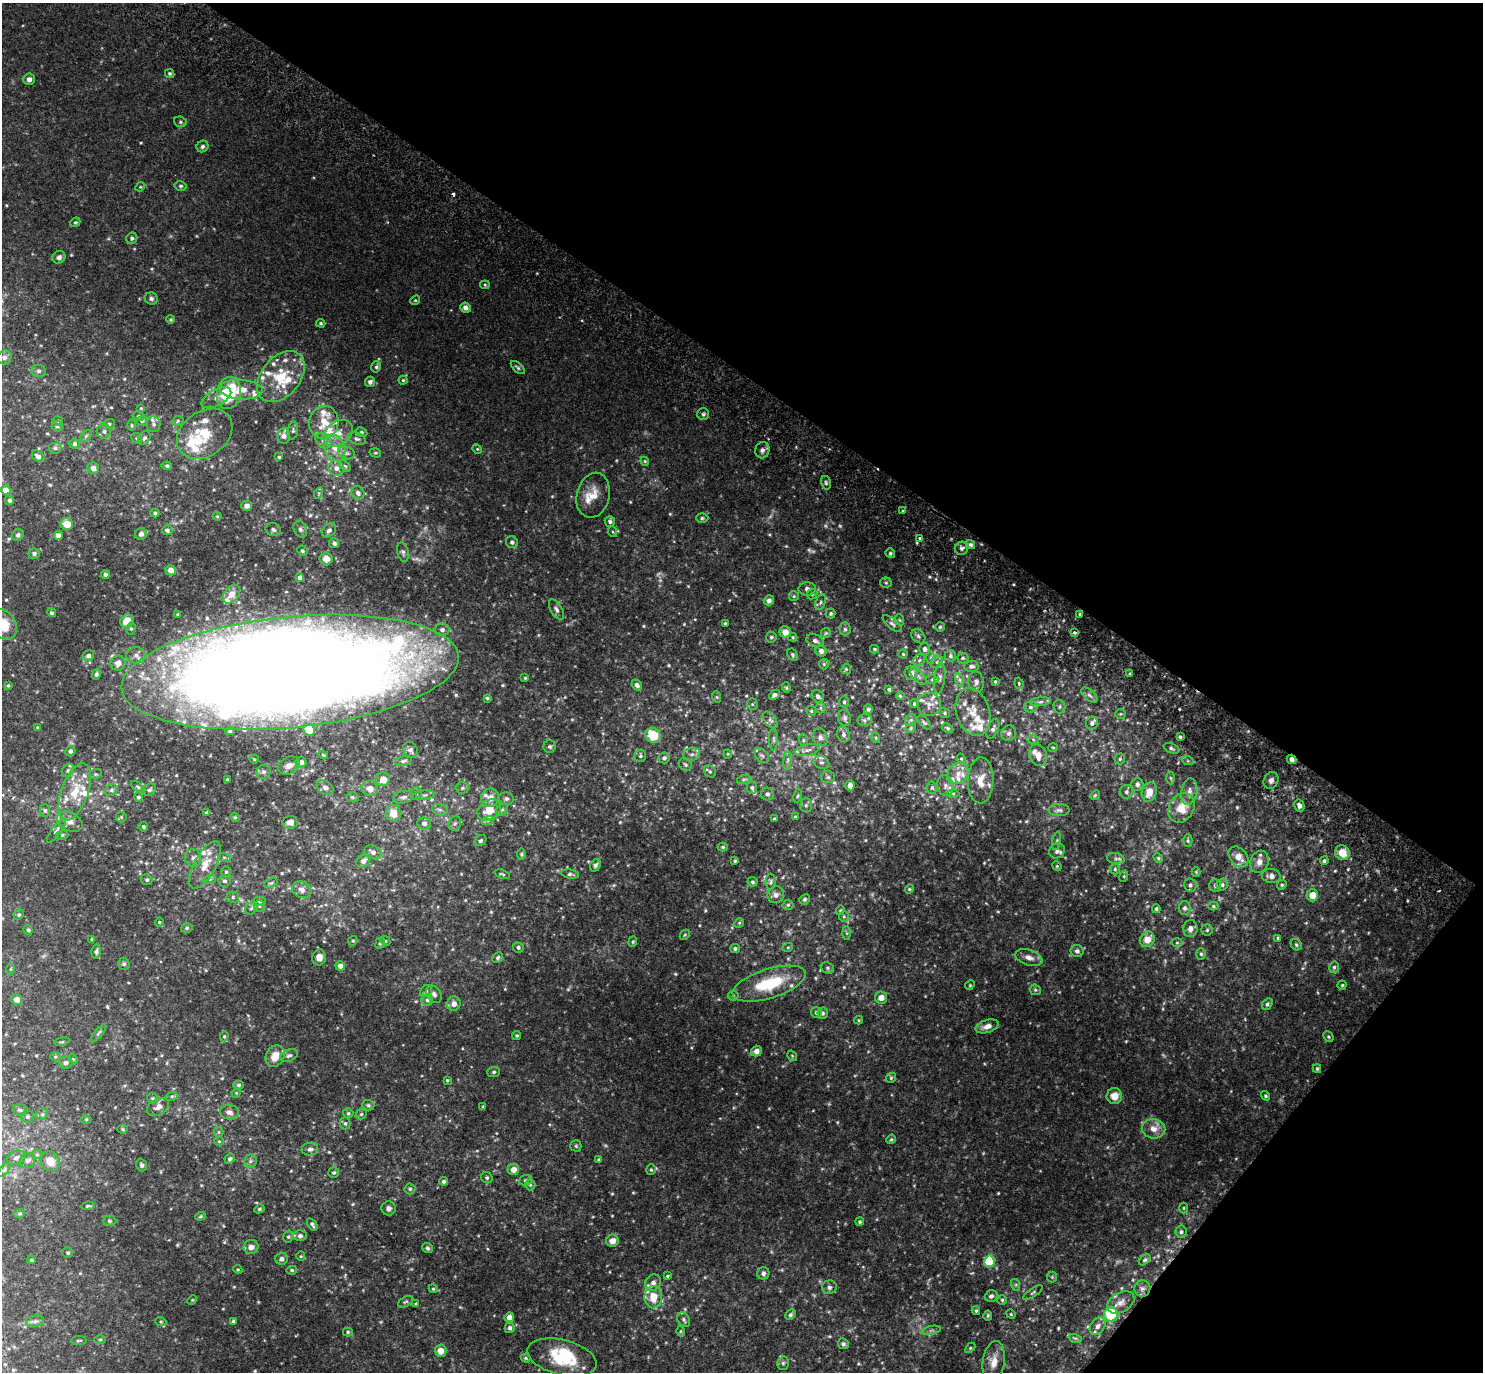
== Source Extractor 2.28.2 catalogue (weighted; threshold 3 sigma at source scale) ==
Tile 8 of 4 x 4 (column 4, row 2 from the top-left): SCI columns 4482-5962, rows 2945-4314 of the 6001 x 6026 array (HDU 1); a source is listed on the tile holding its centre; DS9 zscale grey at full resolution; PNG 1485 x 1374 px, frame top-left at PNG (2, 3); each listed source drawn as its Kron ellipse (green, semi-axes under 4 px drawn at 4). Shown black and unused: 33% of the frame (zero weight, under 2 of 3 exposures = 3% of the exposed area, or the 3 px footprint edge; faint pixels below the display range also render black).
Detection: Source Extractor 2.28.2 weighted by HDU 2 'WHT'; one run over the whole footprint, this tile lists its part. Background 0.115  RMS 0.0076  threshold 0.0342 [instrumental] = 3 sigma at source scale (4.5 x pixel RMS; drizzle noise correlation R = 1.50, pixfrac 1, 0.05/0.05 arcsec/px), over >= 5 px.
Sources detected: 641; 7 too faint to see at this stretch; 1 inside a brighter object's white glare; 3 cosmic-ray / hot-pixel residue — neither listed nor drawn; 52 inside a brighter listed object's ellipse — not listed separately; of the other 578, all 500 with FLUX_AUTO >= 0.732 (the completeness limit of this list) listed and drawn (78 fainter detections not listed), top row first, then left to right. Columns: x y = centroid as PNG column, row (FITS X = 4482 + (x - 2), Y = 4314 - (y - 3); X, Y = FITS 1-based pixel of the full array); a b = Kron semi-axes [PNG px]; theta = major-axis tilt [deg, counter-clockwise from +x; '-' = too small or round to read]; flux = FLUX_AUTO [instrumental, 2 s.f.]
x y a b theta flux
170 73 5 4 - 1.2
29 79 5 5 - 2.7
180 122 6 5 - 1.3
202 146 6 5 - 1.7
181 186 6 4 -13 1.2
140 187 5 4 - 0.82
75 222 5 4 - 0.99
132 238 6 5 - 1.5
59 257 7 6 - 2.2
485 285 4 4 - 0.81
151 299 6 6 - 1.9
415 300 5 4 - 0.89
465 308 5 5 - 3
171 319 4 4 - 0.89
321 323 5 3 - 0.83
4 357 7 6 - 2
376 367 6 4 75 1.3
518 368 8 4 -42 1.3
38 371 7 6 - 1.8
281 377 29 19 50 25
403 380 4 4 - 0.95
370 382 5 5 - 2.1
241 390 21 9 -4 12
229 393 16 12 81 29
216 398 16 8 28 4.3
141 408 4 4 - 0.79
703 414 6 6 - 1.6
138 416 6 5 - 1.2
58 421 5 4 - 0.94
142 421 6 5 - 1.3
178 421 6 4 25 1.1
324 422 16 14 78 15
109 424 6 5 - 1.2
154 424 8 6 -84 2.4
132 425 5 3 - 0.91
57 426 5 5 - 1.4
293 430 9 5 81 1.4
104 431 7 7 - 2.3
361 432 6 4 -28 1.1
338 433 16 11 37 9.3
205 434 30 22 35 26
86 436 7 4 45 1.2
284 436 8 6 87 3.1
137 438 6 5 - 1
144 438 7 5 59 1.6
357 439 9 5 -20 1.8
323 441 8 6 -46 3.2
74 444 5 5 - 2
55 448 7 6 - 1.7
334 448 14 10 -65 9.1
477 449 5 4 - 0.83
762 450 8 7 - 2.7
346 453 8 6 -17 2.3
375 453 6 4 -18 0.93
38 456 7 5 -32 2.6
279 457 3 3 - 0.86
645 461 4 4 - 0.77
167 466 5 4 - 1.2
345 466 7 4 -45 1.1
93 468 6 5 - 3.2
336 468 8 7 - 3.6
826 483 7 5 -75 1.4
6 490 5 4 - 8.6
319 493 6 3 72 0.81
358 493 7 6 - 2.8
593 495 23 16 76 11
9 500 5 4 - 1.3
247 506 5 5 - 3.5
903 511 3 2 - 1.3
155 513 4 4 - 1.1
217 516 4 4 - 0.78
702 518 6 5 - 1.1
610 521 5 5 - 1.9
67 524 6 6 - 10
300 529 9 6 -68 2.1
167 530 5 5 - 1.7
273 530 7 6 - 2.3
329 530 8 6 45 2.1
613 532 5 3 - 0.82
141 534 6 5 - 2.2
18 535 6 5 - 1.5
58 535 4 4 - 4
920 538 3 3 - 1.7
512 542 6 5 - 1.7
334 543 5 5 - 1.9
970 544 5 4 - 1.7
961 548 7 6 - 2
302 551 5 5 - 1.5
403 552 10 5 -75 2
34 553 5 5 - 1.5
890 553 5 4 - 1.2
326 559 6 6 - 6.1
171 570 5 5 - 4.4
105 575 4 4 - 2
300 578 4 4 - 2
886 583 5 5 - 1.3
807 589 9 6 3 2.6
231 594 10 7 51 3.3
812 594 5 4 - 1
794 596 5 4 - 0.91
769 600 5 5 - 2.2
821 602 8 5 67 1.7
556 609 11 5 -59 2.4
52 613 5 4 - 1.2
831 613 5 5 - 1.2
178 614 3 3 - 0.93
1080 614 4 4 - 1.2
900 620 6 3 -70 0.91
127 621 7 6 - 12
725 623 3 3 - 0.9
3 624 16 12 -57 14
892 624 11 5 -39 2.2
940 627 5 5 - 1
131 628 6 5 - 1.3
845 629 6 5 - 1.6
442 630 7 6 - 2.5
785 632 6 6 - 5.4
826 633 5 5 - 0.98
1075 633 4 3 - 1.7
918 636 8 6 -46 1.8
771 637 5 5 - 1.3
793 637 5 4 - 0.94
815 641 9 6 -21 2.4
874 649 4 3 - 0.96
925 649 6 5 - 2.3
821 651 6 5 - 2.7
903 654 4 4 - 0.86
136 655 9 8 - 3.9
793 655 6 5 - 1.3
88 656 6 5 - 2.4
951 656 5 5 - 1.6
931 658 6 4 -90 1.2
963 658 5 5 - 1.2
919 660 6 5 - 1.6
937 662 7 5 45 1.8
118 663 8 7 - 4.7
824 664 5 5 - 1
971 666 7 5 3 2.4
846 669 5 4 - 1.1
290 672 169 55 6 1900
911 673 7 6 - 4.3
96 674 5 4 - 1.5
1130 674 4 3 - 1.3
918 676 10 5 -47 2.4
525 678 3 3 - 0.8
940 678 15 5 82 3.1
932 679 6 4 1 1.2
960 680 7 4 -71 1.5
995 681 4 3 - 0.84
976 682 10 8 -80 2.9
1019 683 6 4 -71 0.94
637 685 6 4 -48 2.3
8 686 4 3 - 0.9
786 688 5 4 - 0.99
889 689 3 3 - 1.3
774 695 6 4 43 2.2
1089 695 10 5 -42 2.1
818 696 7 5 -42 2.2
900 696 4 3 - 0.77
717 697 6 3 -71 0.77
487 698 4 3 - 1.1
844 702 5 4 - 1.1
1040 702 10 4 5 1.9
752 704 5 5 - 1.1
914 704 4 4 - 1
929 704 12 11 - 5.4
1030 707 7 5 1 1.7
1059 707 7 6 - 1.5
820 708 5 5 - 1.2
868 709 5 4 - 1.4
811 711 5 4 - 1
973 712 24 16 -72 13
945 713 5 4 - 1
1120 714 5 4 - 0.85
845 718 8 6 -81 2
770 720 9 5 -51 2.5
864 720 7 6 - 1.9
911 720 6 5 - 1.3
924 723 9 4 -48 1.3
1092 723 6 6 - 2
37 728 4 4 - 0.96
911 728 5 3 - 0.9
948 728 6 4 -27 1.2
993 729 10 5 67 2.3
309 730 6 5 - 12
230 731 4 4 - 1
1009 733 8 7 - 2.5
653 735 8 7 - 18
843 735 8 6 -69 2.6
820 737 9 7 -68 3.1
1180 737 4 4 - 1.1
876 738 5 3 - 0.82
774 739 11 4 -90 1.9
1033 739 6 4 -20 1
803 740 6 4 -72 0.99
550 747 6 6 - 1.5
1053 747 5 3 - 0.75
1171 748 8 5 -21 1.5
410 750 8 7 - 2.6
807 750 13 5 13 3.3
70 751 5 5 - 2
692 754 8 6 13 3
728 754 4 4 - 0.73
323 755 5 3 - 0.83
762 755 9 6 -47 2
1038 755 11 8 -66 7.3
640 756 6 5 - 1.3
664 758 6 5 - 1.9
254 759 4 4 - 0.86
961 759 5 4 - 0.87
1120 759 5 5 - 1.3
1292 759 5 4 - 2.8
787 760 8 4 81 1.7
403 761 9 5 13 1.6
1188 761 6 4 -18 0.89
301 762 5 5 - 3.5
821 762 8 6 -25 2.5
289 765 11 8 26 4.9
685 765 7 5 -39 1.5
68 770 7 5 57 1.6
263 772 7 7 - 2.3
710 772 7 5 -43 1.3
958 773 12 10 44 6.5
95 774 6 5 - 1.1
828 777 7 6 - 1.7
1171 778 6 4 -88 0.98
383 779 7 7 - 5.7
744 779 7 4 19 1.3
227 780 3 3 - 1.3
981 780 23 13 88 11
1271 780 8 7 - 3
1137 784 6 6 - 2.3
850 785 5 4 - 4
945 785 10 8 -75 3.9
138 787 8 4 -36 1.3
752 787 6 5 - 1.5
325 788 9 6 -33 3
370 788 8 7 - 5.3
462 788 7 5 3 1.7
932 788 6 5 - 1.3
111 790 6 5 - 1.4
149 790 7 5 33 1.9
75 792 30 13 70 21
1126 792 7 6 - 2.1
1149 792 10 7 70 8.3
1189 792 13 8 80 4.9
416 793 6 5 - 1.5
767 794 6 6 - 2.2
953 794 6 4 0 1.1
425 795 9 4 6 2
1095 795 5 4 - 0.97
798 796 7 3 81 1
138 797 4 4 - 1.7
352 797 6 5 - 1.2
404 797 10 6 12 2.6
490 798 9 8 - 5.9
506 799 7 6 - 2.2
806 805 7 6 - 1.7
1299 806 6 5 - 2.8
1181 808 15 12 59 14
45 810 6 5 - 1.7
440 810 8 5 -17 2.1
489 810 12 9 31 11
502 810 6 5 - 1.3
1059 810 10 6 0 2.6
207 812 4 3 - 0.93
393 813 8 7 - 8.3
121 817 5 5 - 1.1
235 817 5 4 - 0.9
795 817 4 4 - 1.5
774 819 4 3 - 0.76
488 820 6 4 19 1.3
70 822 14 9 -27 5.4
290 822 8 6 2 3.8
424 823 7 6 - 2.6
455 823 7 6 - 1.9
143 827 5 4 - 1.2
56 830 15 5 53 2.6
62 835 6 4 16 1.3
480 841 6 5 - 1.6
1057 841 9 3 79 1.2
1188 841 6 4 89 1.1
723 847 5 4 - 1
1057 851 8 7 - 2.2
373 852 8 6 -27 2.8
1342 853 8 7 - 12
521 854 5 4 - 0.99
224 857 6 4 -18 1.1
1238 857 11 8 -47 7.6
193 858 9 8 - 3.1
1158 858 5 4 - 1
1116 859 9 5 -10 1.9
363 861 8 6 41 3.3
735 861 3 3 - 0.92
1324 861 4 4 - 1.5
1259 862 11 9 69 5
205 865 26 11 61 13
595 865 7 5 58 1.9
1057 866 5 4 - 0.83
1115 869 5 5 - 1.2
226 872 6 5 - 1.3
1196 872 4 4 - 0.77
502 874 8 3 -20 0.98
570 874 9 4 -9 1.5
1124 876 6 3 72 0.86
1271 876 9 7 -7 3.3
210 879 6 4 18 1.1
147 880 6 5 - 1.3
225 881 6 6 - 2
752 882 5 5 - 1.4
771 882 8 5 -86 1.3
271 883 7 4 23 1.2
1190 885 6 6 - 2.1
1215 885 6 6 - 1.6
1222 885 6 5 - 1.7
1282 885 5 4 - 0.98
909 889 4 4 - 0.75
302 890 10 8 -27 4
776 895 8 8 - 3.5
1312 895 6 6 - 7.4
233 897 6 5 - 1.5
805 899 5 5 - 1.4
260 901 6 5 - 1.5
788 905 5 5 - 1.2
259 906 6 5 - 1.3
1213 906 5 4 - 1
251 908 7 5 45 1.7
1184 908 7 6 - 2.2
1156 909 4 4 - 1.4
840 910 5 4 - 0.8
19 915 5 4 - 1.1
844 916 5 4 - 0.99
159 922 5 4 - 0.86
739 923 5 4 - 0.88
187 928 6 4 18 1.3
1190 929 8 7 - 4
28 930 5 4 - 1.2
1207 930 5 5 - 1.1
847 933 6 4 -89 1.2
685 935 5 3 - 0.73
1278 938 4 4 - 0.98
92 939 4 3 - 0.73
1147 939 8 7 - 8.4
353 941 5 4 - 0.91
385 941 5 4 - 0.89
633 942 5 4 - 0.88
380 943 6 4 66 1.1
1177 943 5 3 - 0.81
1296 945 6 5 - 1.2
518 947 5 5 - 1.8
788 947 5 3 - 0.78
735 948 4 4 - 1.3
96 951 7 4 84 1.7
1077 951 6 6 - 1.9
1201 954 5 5 - 1.3
319 957 8 7 - 5.6
1029 957 14 8 -18 4.5
498 958 5 5 - 1.5
124 964 6 5 - 1.4
340 966 5 4 - 3.8
1334 967 6 4 76 1.4
827 968 7 5 -23 1.4
11 969 5 3 - 0.76
769 984 38 14 17 35
970 985 5 4 - 0.85
1342 985 4 4 - 0.85
1035 990 6 5 - 1.1
426 991 6 5 - 1.5
434 994 9 7 -56 2.8
733 996 5 5 - 1.1
881 998 6 6 - 5.6
17 999 5 5 - 4.1
427 1000 6 5 - 1.6
454 1004 7 6 - 3.7
1267 1004 6 5 - 1.6
816 1013 5 5 - 1.8
823 1013 6 5 - 1.4
859 1020 4 4 - 0.8
987 1026 12 6 17 4.2
98 1033 11 4 50 1.5
517 1035 4 4 - 0.98
224 1036 5 4 - 0.84
1328 1037 6 4 -46 0.98
62 1042 8 3 12 0.89
756 1051 5 5 - 3.6
289 1055 9 6 22 2.2
275 1056 11 9 58 8.9
792 1056 6 4 -57 0.76
55 1057 5 4 - 0.88
73 1059 5 4 - 0.94
66 1063 7 6 - 2.5
1317 1069 4 3 - 0.97
494 1072 6 5 - 1.3
891 1078 5 4 - 1.1
447 1080 4 3 - 0.75
239 1085 5 4 - 1.4
236 1093 5 4 - 0.74
172 1096 6 4 18 1.1
1114 1096 8 7 - 7.6
1265 1096 5 4 - 1.1
153 1098 6 5 - 1.2
368 1105 6 5 - 1.3
483 1106 4 3 - 0.79
158 1107 12 8 29 4.4
20 1110 7 5 -13 1.6
229 1112 9 7 -2 3.2
348 1113 5 5 - 1.1
42 1114 6 5 - 1.5
361 1114 6 5 - 1.1
28 1117 6 6 - 1.7
86 1120 5 3 - 0.76
345 1123 6 5 - 1.4
122 1129 5 4 - 0.86
1153 1129 12 9 -10 6.3
219 1132 5 4 - 0.89
891 1139 5 4 - 0.89
219 1141 5 4 - 0.87
576 1146 5 5 - 1.1
310 1149 8 6 9 2.3
37 1155 5 3 - 0.85
16 1158 9 7 22 3
230 1159 5 4 - 1.7
599 1159 4 4 - 0.99
27 1161 8 7 - 2.1
50 1161 10 9 - 9.3
250 1161 6 6 - 1.8
142 1165 6 5 - 1.8
4 1170 8 4 54 1.4
513 1170 6 5 - 5.4
651 1170 5 4 - 1.1
334 1172 5 5 - 1.4
487 1178 6 5 - 1.4
525 1180 6 5 - 1.5
443 1181 4 4 - 1.4
530 1185 5 5 - 1.1
410 1189 5 5 - 1.2
88 1206 7 3 8 0.95
389 1208 7 7 - 2.1
1184 1208 5 3 - 0.8
259 1209 5 4 - 1.1
20 1214 5 4 - 0.98
200 1216 5 4 - 1
109 1221 7 5 -2 1.3
860 1222 4 4 - 1.1
312 1224 7 4 -55 1.6
1181 1232 6 5 - 1.6
300 1236 6 5 - 2.2
288 1237 6 5 - 1.3
612 1241 6 6 - 5.5
251 1247 7 7 - 4.1
427 1248 5 5 - 1.3
68 1253 5 5 - 1.1
301 1256 5 4 - 0.84
281 1259 6 6 - 2.7
31 1260 4 3 - 0.85
1145 1260 7 4 43 1.2
989 1261 6 5 - 33
238 1269 4 3 - 0.82
292 1270 5 4 - 1.1
763 1273 6 6 - 2.3
667 1276 3 3 - 0.81
1052 1277 5 5 - 1
653 1283 9 7 54 3.5
1016 1285 6 4 -72 1
829 1287 7 7 - 2.2
433 1289 4 4 - 0.79
1142 1289 8 8 - 2.7
1033 1292 11 3 34 1.2
991 1296 6 6 - 2.2
653 1297 11 9 89 11
192 1300 5 4 - 0.77
1002 1300 4 4 - 1
406 1302 8 5 29 1.3
1121 1302 15 9 30 5.3
416 1304 4 3 - 1.1
976 1311 4 3 - 1
1011 1314 5 4 - 0.81
1111 1314 7 7 - 38
790 1315 6 4 45 1.4
988 1316 5 4 - 1.1
509 1317 5 4 - 4.1
684 1320 8 5 -57 1.9
35 1321 9 5 8 2.1
233 1321 4 4 - 1
161 1322 5 3 - 0.8
1098 1326 10 6 52 3.5
510 1328 5 5 - 1.9
931 1330 10 4 13 1.7
681 1331 5 3 - 0.85
348 1332 5 4 - 1.1
1075 1338 7 4 -18 1.3
100 1339 6 4 1 0.9
79 1340 8 3 5 0.88
843 1344 5 5 - 1.6
970 1348 6 4 45 0.87
440 1351 6 6 - 5.6
562 1357 35 17 -14 32
526 1358 5 4 - 1
994 1362 21 11 82 8.9
783 1363 6 5 - 1.7
Overlapping masked pixels (flux is a lower limit): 3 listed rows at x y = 290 672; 1292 759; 1342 853
Isophote crosses this tile's border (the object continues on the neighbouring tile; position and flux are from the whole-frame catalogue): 2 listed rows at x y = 3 624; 290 672